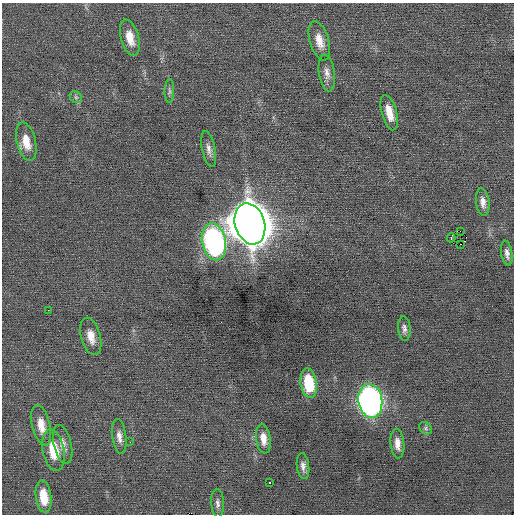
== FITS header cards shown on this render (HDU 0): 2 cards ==
NAXIS1  =                  512 / Axis length
NAXIS2  =                  512 / Axis length

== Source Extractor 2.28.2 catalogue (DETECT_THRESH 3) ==
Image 512 x 512 px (HDU 0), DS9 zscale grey, 1 PNG px = 1 image px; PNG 516 x 516 px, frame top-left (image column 1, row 512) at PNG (2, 3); each listed source drawn as its Kron ellipse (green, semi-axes under 4 px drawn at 4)
Background -0.00487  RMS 0.7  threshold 2.11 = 3 sigma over >= 5 px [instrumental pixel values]
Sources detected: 32; all 32 listed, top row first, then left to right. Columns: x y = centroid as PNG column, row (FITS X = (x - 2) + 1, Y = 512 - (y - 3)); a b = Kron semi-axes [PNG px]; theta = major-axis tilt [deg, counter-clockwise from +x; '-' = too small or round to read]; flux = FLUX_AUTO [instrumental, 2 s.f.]
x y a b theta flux
130 38 18 9 -75 690
319 41 20 9 -74 620
327 73 18 8 -81 330
169 91 12 5 89 130
76 97 6 5 - 96
389 113 18 7 -75 700
26 142 20 9 -77 750
209 149 18 6 -78 280
483 202 14 6 -82 310
250 224 21 15 -73 150000
460 231 2 2 - 610
451 238 4 2 - 650
214 242 19 12 -79 14000
461 244 2 2 - 38
507 253 13 5 -81 220
48 310 2 2 - 110
404 329 12 6 -84 190
91 336 19 9 -75 580
309 383 15 8 -81 1700
370 401 17 12 -81 22000
41 425 21 9 -76 670
426 428 7 5 -39 100
119 437 18 7 -83 330
263 439 15 7 -82 480
130 442 2 2 - 23
63 444 20 9 -77 420
397 444 15 7 -85 410
53 450 21 11 -79 1300
303 466 13 6 -83 230
270 482 3 2 - 200
44 496 16 7 -82 990
218 503 14 6 -87 210